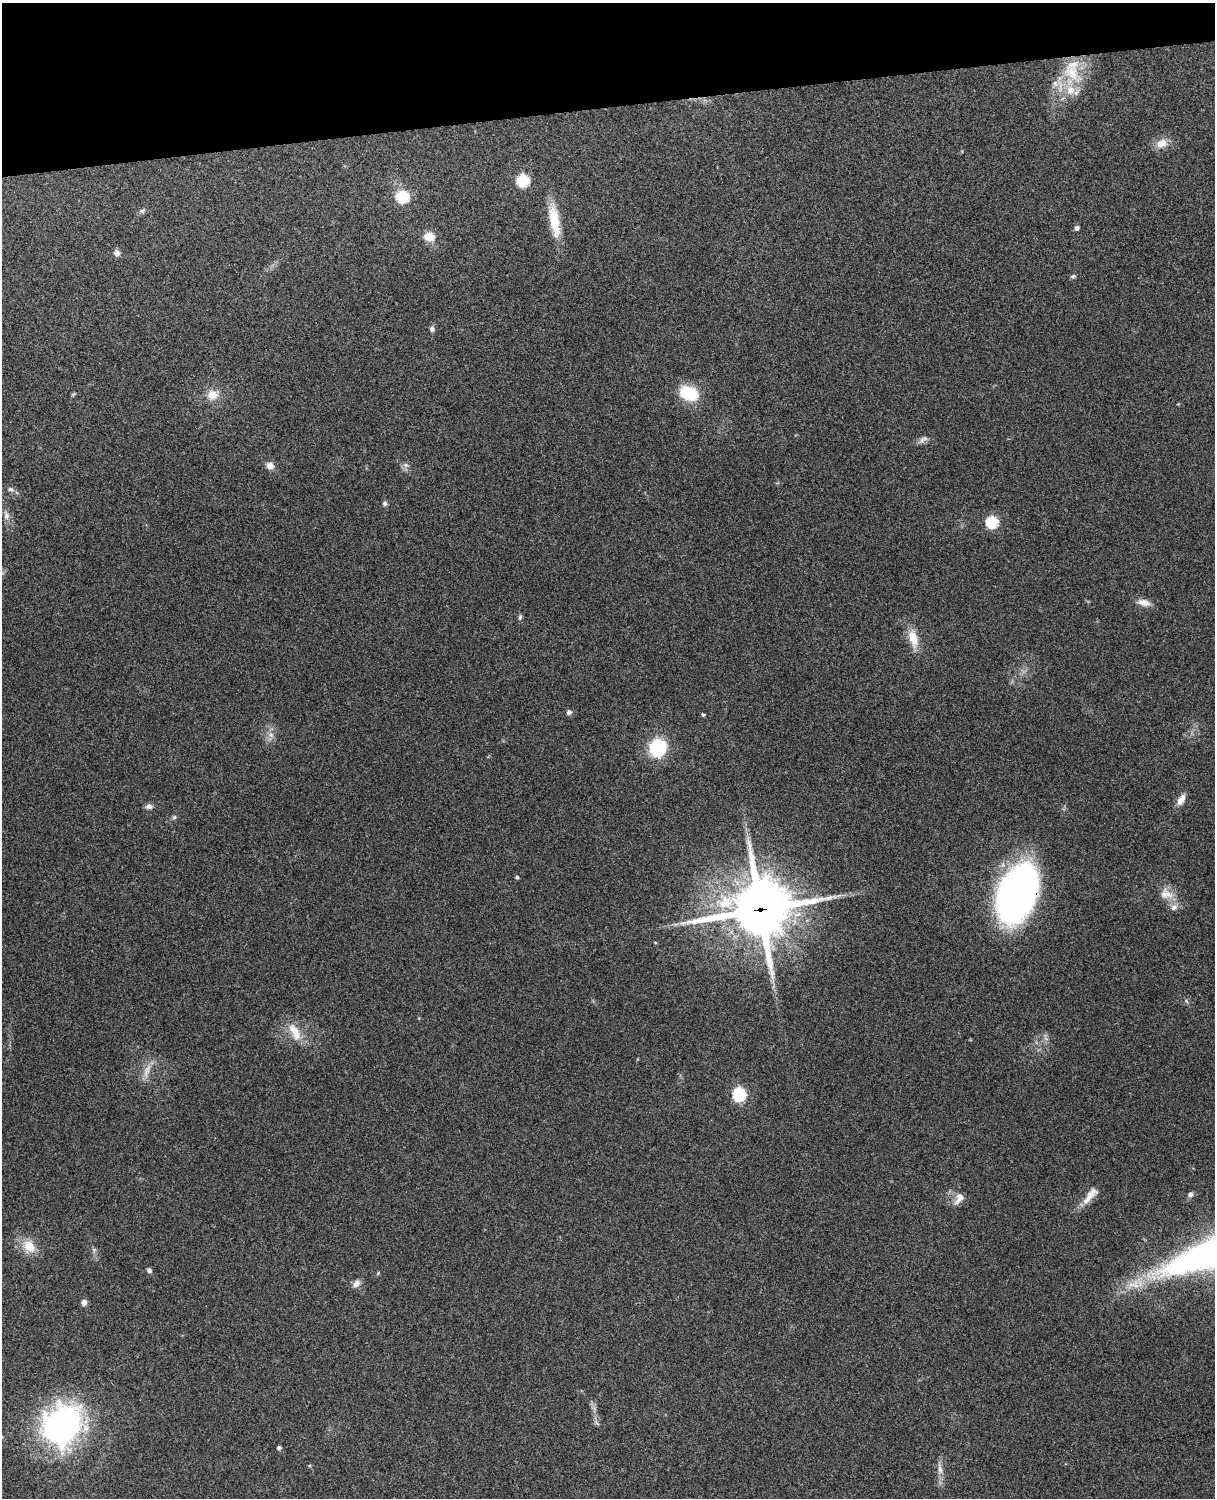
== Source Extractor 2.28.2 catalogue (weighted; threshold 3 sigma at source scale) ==
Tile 3 of 4 x 3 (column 3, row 1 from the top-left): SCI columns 2544-3756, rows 3156-4651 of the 5089 x 4928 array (HDU 1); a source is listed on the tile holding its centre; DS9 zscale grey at full resolution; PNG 1217 x 1500 px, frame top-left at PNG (2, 3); no overlay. Shown black and unused: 7% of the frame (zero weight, under 3 of 4 exposures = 6% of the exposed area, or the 3 px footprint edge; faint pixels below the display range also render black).
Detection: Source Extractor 2.28.2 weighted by HDU 2 'WHT'; one run over the whole footprint, this tile lists its part. Background 0.285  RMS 0.0092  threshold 0.0415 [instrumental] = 3 sigma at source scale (4.5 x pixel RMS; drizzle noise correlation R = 1.50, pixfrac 1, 0.05/0.05 arcsec/px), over >= 5 px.
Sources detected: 56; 1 inside a brighter object's white glare — not listed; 3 inside a brighter listed object's ellipse — not listed separately; the other 52 listed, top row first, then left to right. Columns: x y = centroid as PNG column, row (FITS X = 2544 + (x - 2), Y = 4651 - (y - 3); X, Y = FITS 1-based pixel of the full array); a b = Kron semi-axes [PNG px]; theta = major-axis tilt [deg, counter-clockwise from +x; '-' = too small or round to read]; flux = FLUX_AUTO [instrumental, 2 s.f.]
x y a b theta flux
1072 73 36 26 -67 46
1161 143 14 10 23 11
523 180 6 6 - 89
403 197 7 6 - 81
142 211 9 7 15 2.4
554 220 44 12 -80 28
1077 228 5 5 - 3.4
429 237 10 8 2 15
117 253 8 7 - 3.7
1073 276 7 5 2 1.8
432 329 8 6 -69 2.7
689 393 20 14 -24 38
73 394 8 3 45 1.1
212 395 15 13 19 12
923 439 16 6 36 4
406 465 9 6 -26 3
270 466 9 8 - 6.1
11 489 10 6 -24 2.9
385 503 6 6 - 2.1
6 516 10 8 -90 4.6
992 522 6 6 - 91
1144 602 16 8 -12 7.9
520 617 8 5 81 2
913 638 25 11 -75 16
569 712 6 6 - 2.5
703 715 4 3 - 1.6
271 735 8 8 - 4.6
658 748 8 7 - 200
1181 800 16 8 60 7.1
149 806 9 7 -2 3.7
174 817 6 5 - 1.7
517 877 4 4 - 1.5
1013 894 50 26 72 430
1166 894 20 16 -27 13
760 909 26 23 9 4000
655 942 5 3 - 0.87
295 1032 28 12 -62 17
1046 1039 7 4 -19 1.9
147 1071 24 8 72 9.6
739 1094 6 6 - 110
1190 1194 7 6 - 2.6
1090 1196 28 9 50 11
959 1198 18 9 56 7.7
29 1246 21 15 -46 17
94 1250 7 5 -57 2
149 1270 7 5 -44 2.3
356 1284 11 8 48 5.1
84 1302 7 6 - 3.9
597 1423 10 4 -59 2.1
62 1425 44 38 58 250
279 1448 5 4 - 2.3
940 1470 13 6 -84 5.5
Overlapping masked pixels (flux is a lower limit): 2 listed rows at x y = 1013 894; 760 909